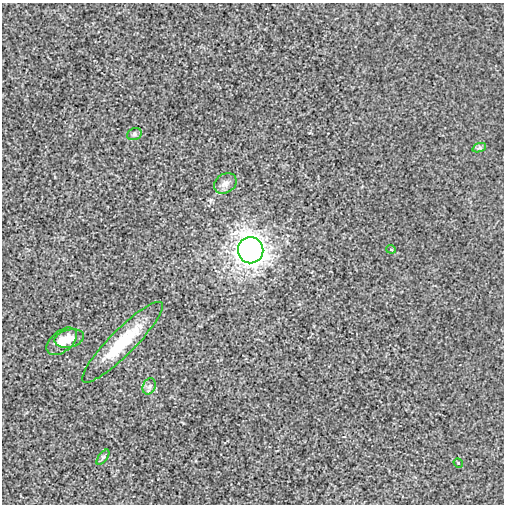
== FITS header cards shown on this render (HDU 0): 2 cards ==
NAXIS1  =                  502
NAXIS2  =                  502

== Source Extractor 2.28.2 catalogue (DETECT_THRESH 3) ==
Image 502 x 502 px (HDU 0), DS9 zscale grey, 1 PNG px = 1 image px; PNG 506 x 506 px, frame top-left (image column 1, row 502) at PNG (2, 3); each listed source drawn as its Kron ellipse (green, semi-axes under 4 px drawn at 4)
Background -1.22e-04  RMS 0.0026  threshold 0.00767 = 3 sigma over >= 5 px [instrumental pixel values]
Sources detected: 11; all 11 listed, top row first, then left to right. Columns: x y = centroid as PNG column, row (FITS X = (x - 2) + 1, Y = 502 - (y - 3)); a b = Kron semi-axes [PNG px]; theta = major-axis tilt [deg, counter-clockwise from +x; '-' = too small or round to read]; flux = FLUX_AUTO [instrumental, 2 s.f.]
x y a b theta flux
134 134 7 6 - 0.32
479 148 7 4 18 0.31
225 183 12 9 34 1
391 249 5 4 - 0.18
251 250 13 13 - 190
69 338 15 8 13 1.6
62 341 17 10 39 2.5
122 342 55 12 45 8.7
149 386 8 6 67 0.59
103 457 9 4 54 0.37
458 463 5 4 - 0.18